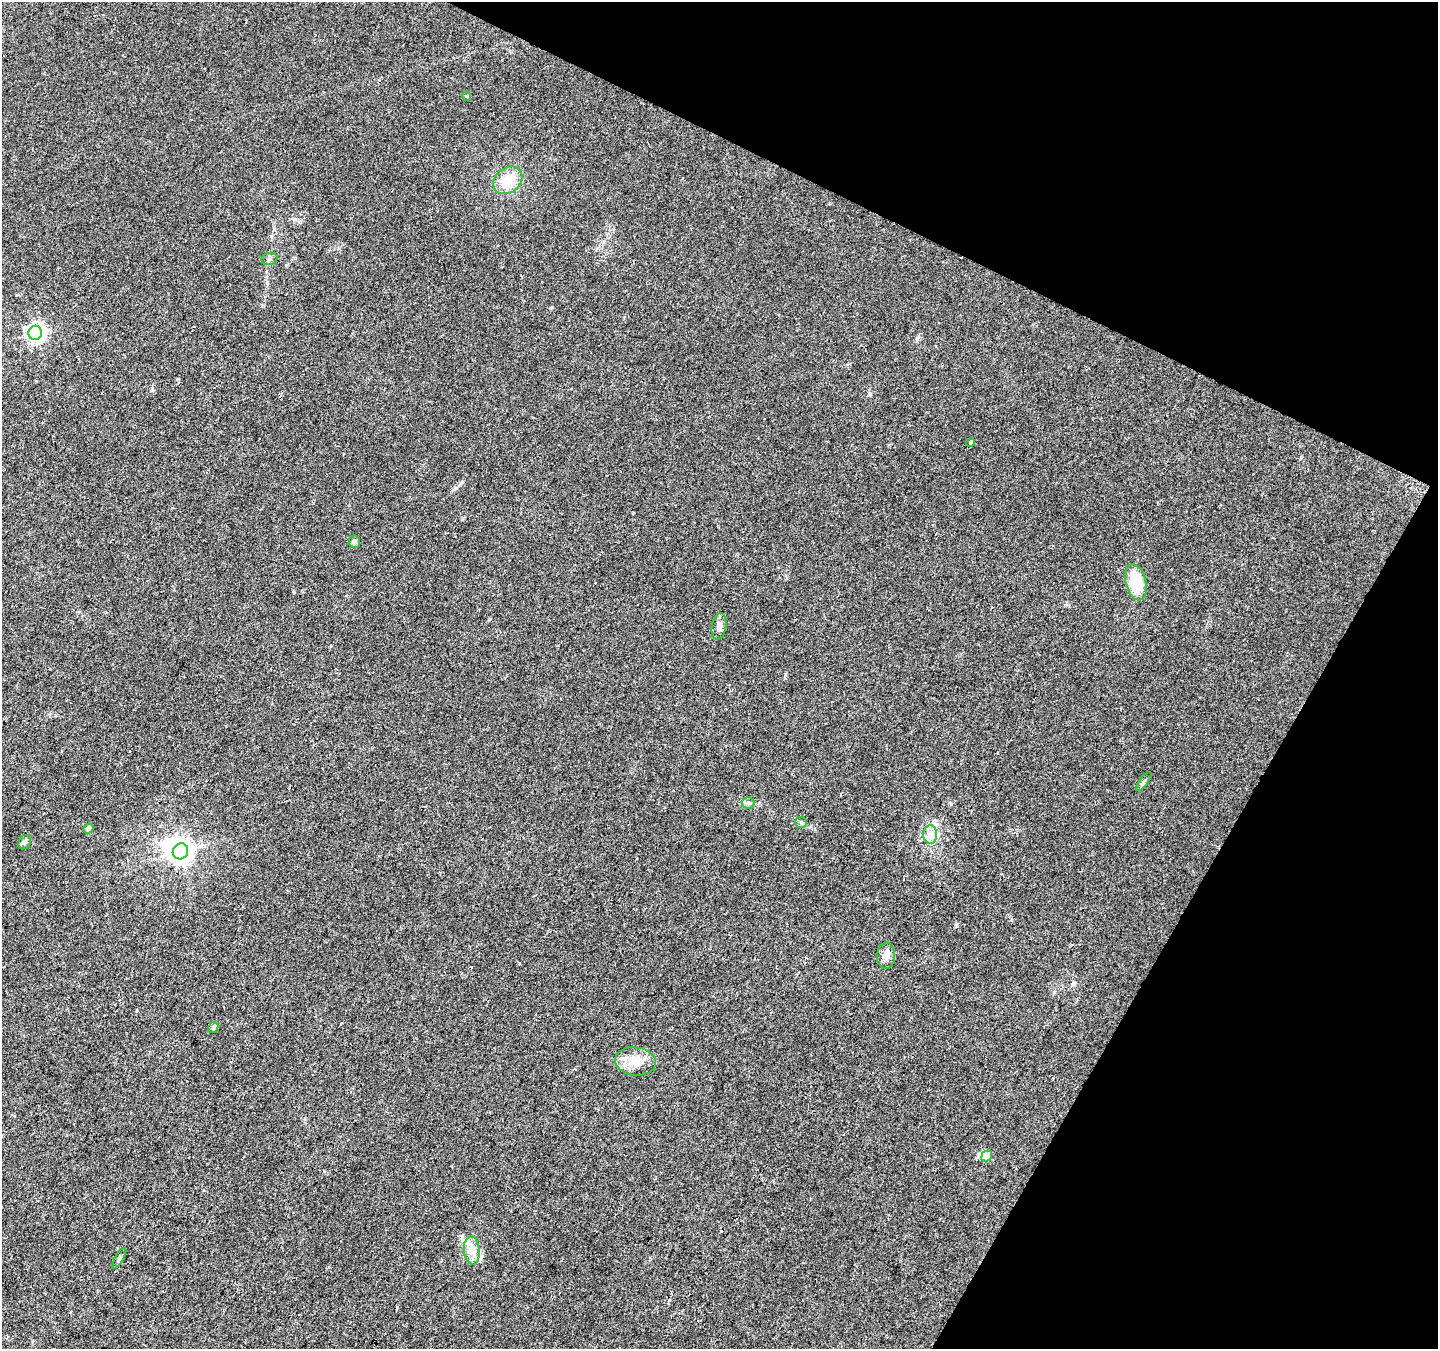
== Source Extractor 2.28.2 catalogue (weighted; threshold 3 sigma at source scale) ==
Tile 8 of 4 x 4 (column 4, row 2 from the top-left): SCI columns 4319-5754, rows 2961-4307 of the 5754 x 5853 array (HDU 1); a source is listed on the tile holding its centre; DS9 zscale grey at full resolution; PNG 1440 x 1351 px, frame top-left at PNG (2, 2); each listed source drawn as its Kron ellipse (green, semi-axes under 4 px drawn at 4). Shown black and unused: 24% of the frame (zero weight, under 3 of 4 exposures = <1% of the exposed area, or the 3 px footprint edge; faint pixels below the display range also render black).
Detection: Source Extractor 2.28.2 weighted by HDU 2 'WHT'; one run over the whole footprint, this tile lists its part. Background 0.0217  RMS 0.0038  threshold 0.0172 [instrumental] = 3 sigma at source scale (4.5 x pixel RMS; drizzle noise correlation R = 1.50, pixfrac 1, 0.0396/0.0396 arcsec/px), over >= 5 px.
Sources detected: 23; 2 inside a brighter object's white glare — neither listed nor drawn; the other 21 listed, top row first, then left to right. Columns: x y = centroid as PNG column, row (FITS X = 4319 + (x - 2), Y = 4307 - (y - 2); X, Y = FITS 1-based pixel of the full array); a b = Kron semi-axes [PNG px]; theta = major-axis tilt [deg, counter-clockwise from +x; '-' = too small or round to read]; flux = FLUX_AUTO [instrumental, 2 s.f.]
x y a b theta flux
467 96 5 4 - 0.4
508 180 16 12 38 11
269 259 8 6 15 1.1
35 333 7 7 - 140
971 442 4 4 - 0.63
354 542 6 5 - 0.95
1136 582 18 10 -76 15
719 626 13 7 80 2.1
1144 782 11 3 55 0.7
748 803 6 6 - 0.85
801 822 6 5 - 0.66
88 829 5 4 - 2.3
930 834 9 7 89 2.2
25 842 7 6 - 0.95
180 851 8 7 - 270
886 956 13 9 86 2.6
213 1027 5 4 - 0.99
635 1061 20 14 -7 6.6
987 1156 6 5 - 6.4
472 1250 14 8 -85 3.3
119 1258 11 4 61 0.81
Unlisted compact peaks at least as high as the median listed source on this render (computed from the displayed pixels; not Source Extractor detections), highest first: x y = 870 394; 152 390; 1054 992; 917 338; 178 379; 956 924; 633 513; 552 307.